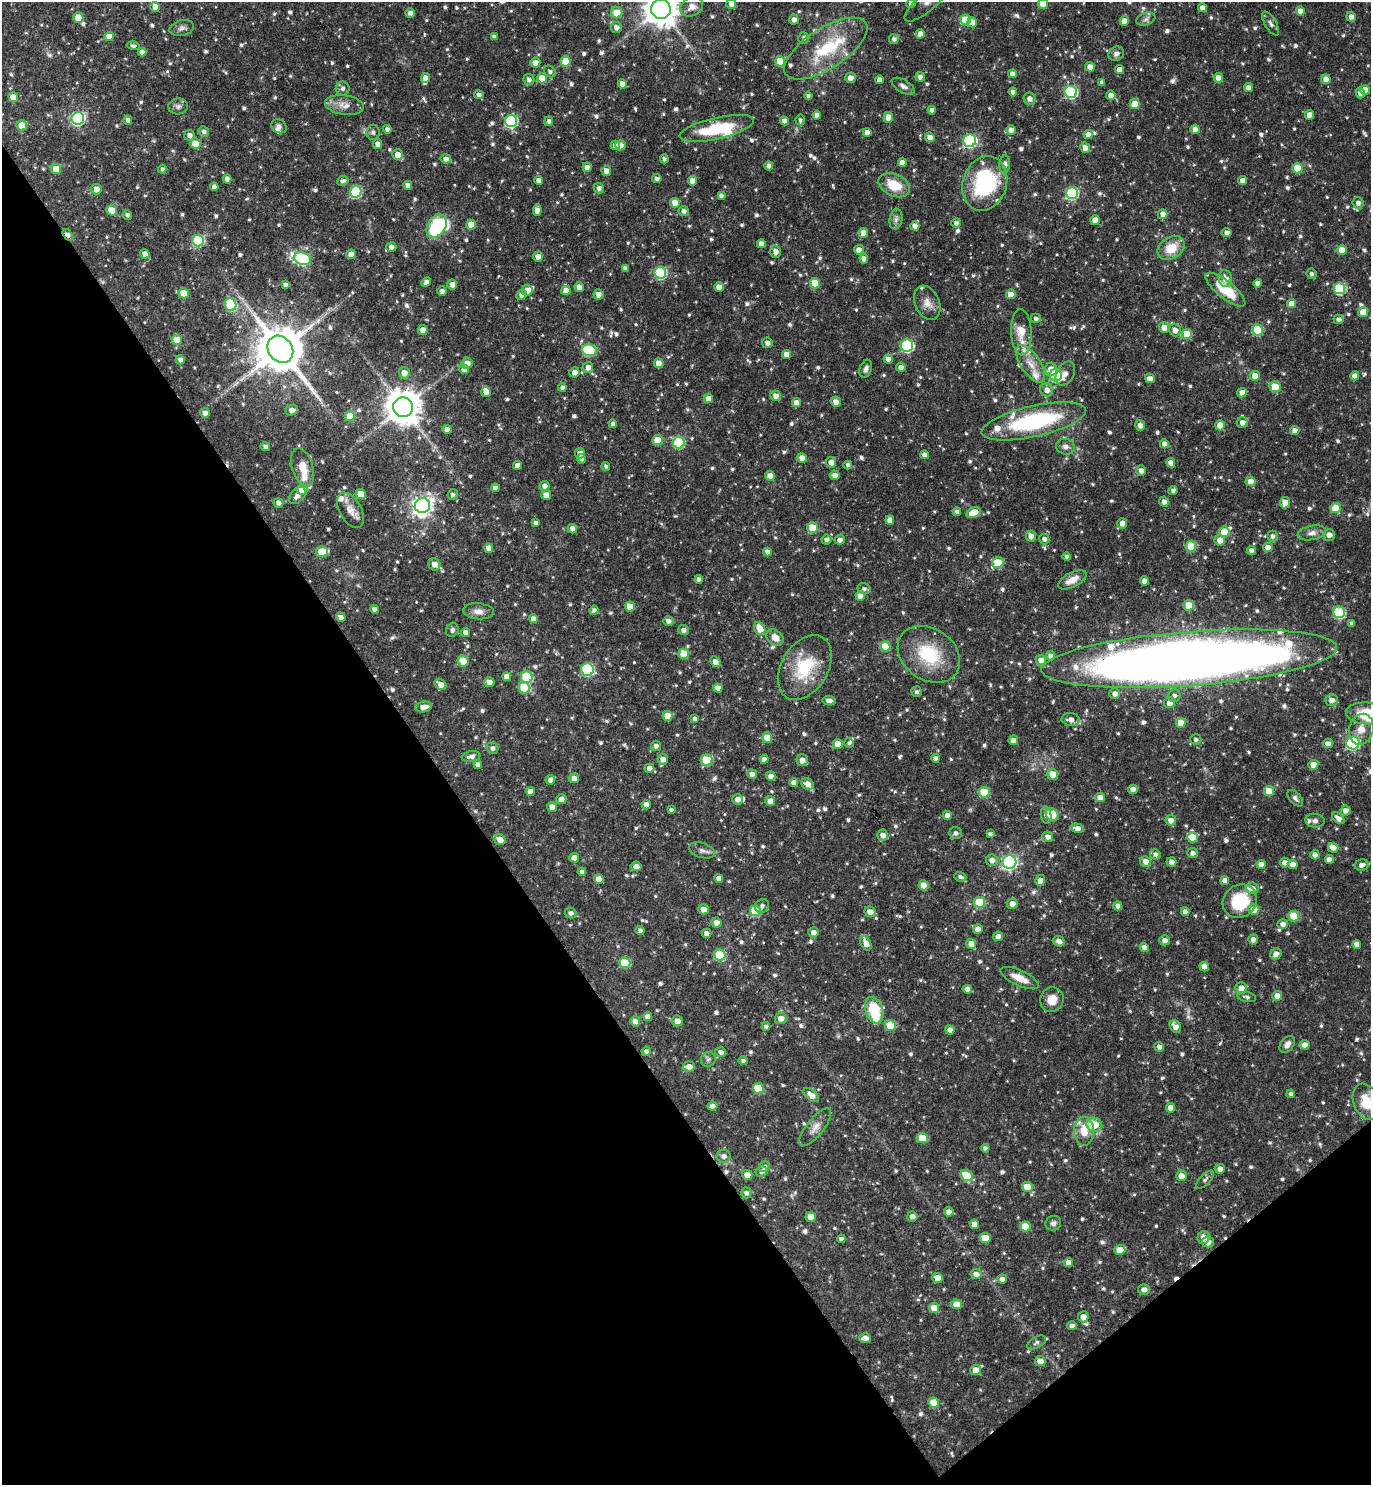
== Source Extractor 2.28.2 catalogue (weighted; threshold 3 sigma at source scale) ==
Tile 14 of 4 x 4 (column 2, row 4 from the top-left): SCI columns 1670-3038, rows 3-1485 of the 5936 x 5941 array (HDU 1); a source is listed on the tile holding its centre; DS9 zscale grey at full resolution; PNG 1373 x 1487 px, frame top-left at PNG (2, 2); each listed source drawn as its Kron ellipse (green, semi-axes under 4 px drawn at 4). Shown black and unused: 35% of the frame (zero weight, under 3 of 4 exposures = <1% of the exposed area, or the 3 px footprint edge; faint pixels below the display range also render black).
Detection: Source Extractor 2.28.2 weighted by HDU 2 'WHT'; one run over the whole footprint, this tile lists its part. Background 0.119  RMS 0.0042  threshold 0.0188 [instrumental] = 3 sigma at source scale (4.5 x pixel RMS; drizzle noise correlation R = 1.50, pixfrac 1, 0.05/0.05 arcsec/px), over >= 5 px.
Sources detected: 978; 1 too faint to see at this stretch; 3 inside a brighter object's white glare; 2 cosmic-ray / hot-pixel residue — neither listed nor drawn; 30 inside a brighter listed object's ellipse — not listed separately; of the other 942, all 500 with FLUX_AUTO >= 1.13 (the completeness limit of this list) listed and drawn (442 fainter detections not listed), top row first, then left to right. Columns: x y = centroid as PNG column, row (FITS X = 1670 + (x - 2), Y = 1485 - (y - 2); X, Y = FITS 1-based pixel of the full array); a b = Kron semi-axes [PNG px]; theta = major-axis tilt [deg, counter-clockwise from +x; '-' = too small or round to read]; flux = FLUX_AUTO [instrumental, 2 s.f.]
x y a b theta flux
927 2 28 9 40 4.9
731 4 5 5 - 2.6
911 4 4 4 - 2
1043 4 5 5 - 8.7
155 7 5 4 - 3.7
692 7 12 9 27 3.1
1202 8 4 4 - 3
661 9 10 9 - 880
1300 11 4 4 - 4
410 13 4 4 - 1.8
617 13 6 5 - 7.1
1351 17 5 4 - 2.7
78 18 5 5 - 8.6
1146 19 10 6 20 1.5
794 20 5 4 - 2.2
965 20 5 5 - 13
1124 21 5 4 - 2.9
972 22 5 5 - 4.2
1271 24 13 6 -59 1.5
616 27 5 5 - 2.2
182 28 12 7 15 1.9
920 34 4 4 - 3.3
109 36 5 4 - 5.2
494 37 4 4 - 1.7
804 38 5 5 - 1.4
894 39 5 5 - 1.5
133 46 7 4 -12 1.2
826 48 48 20 33 26
142 52 4 4 - 2.3
1116 54 8 7 - 1.7
566 61 5 5 - 12
780 61 5 5 - 8
535 63 5 5 - 2.8
1090 67 5 4 - 3.3
1119 70 4 4 - 2.9
550 71 6 5 - 1.4
1012 74 4 4 - 2.3
920 77 4 4 - 1.9
426 78 5 4 - 3.2
542 78 5 5 - 7.1
850 78 5 5 - 2.7
1218 78 5 4 - 3
529 79 6 5 - 1.7
1326 79 4 4 - 4.2
879 80 4 4 - 2.6
1102 82 4 4 - 1.5
622 84 4 4 - 3.7
903 86 13 6 -30 1.9
343 88 7 7 - 1.4
1248 88 4 4 - 2.6
1365 90 5 5 - 4.6
1013 92 4 4 - 2
1071 92 6 6 - 48
1360 93 5 4 - 2.2
479 95 4 4 - 1.4
1111 95 4 4 - 2.7
808 96 4 4 - 1.3
13 97 5 5 - 5.7
1030 99 6 6 - 2
1135 104 5 5 - 6.6
344 105 19 9 -7 4.4
178 106 10 8 2 1.6
932 110 4 4 - 1.9
817 115 4 4 - 2.2
1309 115 5 4 - 4
888 117 5 5 - 3.9
78 118 6 6 - 64
128 120 4 4 - 2.3
800 120 5 5 - 1.2
511 121 6 6 - 47
549 121 5 4 - 1.2
784 121 4 4 - 2.3
22 125 5 5 - 7.3
279 126 8 6 -31 1.4
717 128 38 10 13 21
387 129 4 4 - 1.6
1195 129 4 4 - 3.4
1011 130 5 4 - 2.8
204 132 5 5 - 1.2
373 132 7 6 - 1.1
867 132 4 4 - 2.7
189 135 5 5 - 2.3
1088 135 4 4 - 2.8
930 137 5 4 - 2.7
970 141 6 6 - 63
195 144 5 5 - 9.1
378 144 5 4 - 2.4
615 145 4 4 - 2.3
620 145 5 5 - 2.6
1085 148 5 5 - 3.2
398 155 5 5 - 4.2
446 159 5 4 - 2.2
664 159 4 4 - 1.3
902 162 4 4 - 2.7
1005 164 9 5 85 2
769 166 4 4 - 1.9
587 167 5 4 - 2.2
1297 168 5 5 - 12
56 169 5 5 - 7.9
162 169 4 4 - 1.2
606 171 5 4 - 2.9
227 179 4 4 - 2.2
657 179 5 4 - 1.6
539 180 4 4 - 2.6
1243 180 4 4 - 2.5
343 181 6 5 - 1.4
692 181 5 4 - 3
985 183 28 22 71 41
408 185 4 4 - 2.9
894 185 16 11 -26 10
214 187 4 4 - 2
599 188 5 5 - 1.8
96 189 5 5 - 4
356 192 6 6 - 40
1072 193 6 6 - 48
721 196 4 4 - 1.5
675 203 5 4 - 5.7
1358 203 5 5 - 2
112 210 5 5 - 8.9
537 210 5 4 - 3.2
684 211 5 5 - 1.7
1163 214 5 4 - 2.9
127 215 5 4 - 1.3
896 219 10 6 80 1.6
1095 220 5 4 - 3.3
956 223 5 4 - 1.5
471 225 5 5 - 4.5
437 226 12 9 57 31
915 226 4 4 - 3.1
863 233 5 4 - 4.1
1227 233 5 4 - 1.7
68 235 6 4 -54 2.7
198 241 6 5 - 34
761 244 4 4 - 3.1
391 247 5 5 - 2.1
1171 248 14 10 34 8.8
859 250 5 4 - 2.6
1342 250 5 4 - 6.2
776 252 6 5 - 2.2
145 254 5 4 - 2.9
351 254 5 4 - 3.8
538 257 5 5 - 3.3
302 259 9 6 -17 45
864 259 5 4 - 2.5
625 268 4 4 - 1.5
660 273 6 6 - 41
1311 274 5 5 - 1.3
1225 278 8 6 -80 2.7
426 282 5 4 - 1.8
815 283 5 5 - 11
1257 283 4 4 - 2.2
285 285 4 4 - 1.7
452 285 5 5 - 3
579 287 5 4 - 2.8
719 287 4 4 - 3.2
1340 288 5 5 - 27
527 290 5 5 - 3.4
566 290 4 4 - 3.7
1225 290 25 8 -39 14
442 291 5 4 - 1.7
184 293 5 5 - 9
598 294 5 5 - 2.5
1011 294 5 4 - 5.3
522 295 5 4 - 2.6
927 303 18 12 -67 4.1
230 304 6 6 - 20
1291 304 4 4 - 4.4
1363 312 5 5 - 7.3
1036 319 5 5 - 1.3
1339 319 5 4 - 1.3
1164 327 5 5 - 3.7
423 330 5 4 - 3.3
1175 330 6 5 - 2.8
1257 330 5 5 - 20
1021 332 23 10 -88 8.9
1187 334 5 5 - 9.9
177 340 5 5 - 8.3
767 343 5 5 - 2
907 346 6 6 - 50
280 349 14 12 -51 2100
589 350 7 5 -15 33
787 354 4 4 - 3.7
888 359 4 4 - 3.2
180 360 5 4 - 1.9
467 363 5 5 - 2.9
659 363 5 4 - 4.7
1031 364 22 9 -56 5.8
588 367 5 5 - 2.3
901 367 4 4 - 2.1
464 369 5 5 - 3
866 369 9 6 71 1.5
1051 369 6 6 - 3.6
574 372 5 5 - 2.4
404 373 5 5 - 3.3
1065 374 13 8 60 2.4
1056 375 6 6 - 44
1255 376 5 5 - 4.8
1355 376 4 4 - 2.7
1150 378 5 4 - 2.2
562 387 4 4 - 1.6
1275 387 6 5 - 9.2
1047 390 7 6 - 3
486 392 5 5 - 2.7
1242 393 5 4 - 3
775 396 5 5 - 2.4
708 398 5 4 - 3.2
836 402 5 5 - 2.6
796 403 4 4 - 3.6
403 407 10 9 - 990
291 410 6 5 - 2.5
205 413 5 5 - 2.3
350 416 5 5 - 13
1034 421 53 15 13 49
1242 423 5 5 - 2.7
613 424 4 4 - 1.3
1140 425 5 5 - 2.5
1220 425 5 5 - 4.1
447 429 4 4 - 3.1
1295 430 4 4 - 2.5
657 440 5 5 - 8.8
678 442 6 6 - 30
1164 444 5 4 - 2.4
265 447 5 4 - 1.6
1065 447 9 8 - 2
580 453 5 5 - 3.1
925 455 4 4 - 3.2
802 458 5 4 - 4.1
581 459 5 4 - 1.2
831 462 5 5 - 2.4
1171 463 5 4 - 3.4
518 465 4 4 - 3
848 465 4 4 - 1.4
606 466 4 4 - 1.2
303 467 20 10 -73 6.1
1141 471 5 5 - 2.3
835 475 5 5 - 2.4
770 476 5 4 - 4.2
1251 481 5 4 - 4.3
544 486 5 5 - 2.3
495 488 4 4 - 2.4
302 490 5 5 - 8.3
1173 491 5 4 - 1.3
361 494 5 5 - 7
297 495 10 6 46 2
453 495 5 5 - 1.2
546 495 5 4 - 4.1
1164 502 5 4 - 2
278 503 5 4 - 2
1285 503 6 5 - 4.5
422 506 7 7 - 250
1336 508 5 5 - 12
351 510 19 10 -60 4.3
957 512 4 4 - 1.5
974 513 7 5 26 9
890 520 4 4 - 3.1
536 523 4 4 - 1.9
1122 523 5 5 - 2.7
813 528 5 5 - 12
572 529 5 4 - 2.7
1224 532 5 5 - 9.9
1312 533 14 7 11 2.6
1329 535 6 5 - 2.6
1031 536 5 5 - 3
1272 536 5 5 - 1.6
826 539 5 5 - 1.8
1044 539 5 5 - 1.5
840 540 5 4 - 2.1
1220 540 5 5 - 4.2
1191 546 5 5 - 14
489 548 5 4 - 3.8
1268 548 4 4 - 4.2
1251 550 4 4 - 2
322 552 6 5 - 14
767 552 4 4 - 2.5
1066 557 4 4 - 1.2
998 563 6 5 - 16
434 564 6 5 - 3.5
699 579 4 4 - 2
1072 580 15 7 28 4.7
1144 581 4 4 - 2.9
864 589 6 5 - 1.2
860 596 5 4 - 3.4
1189 605 5 5 - 9.7
630 607 5 5 - 6.2
374 609 4 4 - 2.2
594 610 4 4 - 1.4
478 611 15 8 -5 2.9
1339 612 6 5 - 33
341 617 5 4 - 2.2
533 619 4 4 - 2.7
668 621 5 4 - 2.1
1352 623 4 4 - 1.4
760 628 7 5 -62 6.5
452 630 7 6 - 1.3
683 630 5 5 - 2.1
466 633 5 4 - 2.3
775 637 9 7 -38 4
885 646 5 5 - 11
684 654 5 5 - 10
929 654 33 25 -34 22
1050 656 5 4 - 1.7
1189 659 148 27 4 790
1041 660 5 5 - 3.3
463 661 5 5 - 7
715 662 6 4 -44 2.9
805 667 35 23 59 21
587 670 6 6 - 45
507 677 4 4 - 2.8
527 677 6 6 - 26
489 682 5 5 - 3.1
440 684 6 5 - 3.3
524 688 6 5 - 16
718 688 5 4 - 3.3
917 692 5 5 - 1.2
1115 694 5 5 - 2.3
1174 696 6 6 - 1.5
829 700 6 4 -6 2.1
1332 700 6 6 - 2.6
1169 703 5 5 - 3.1
424 707 8 5 9 3.2
1367 714 21 11 -5 12
667 716 5 5 - 7.6
695 719 4 4 - 2.1
1071 720 9 6 -3 2.7
1181 723 5 5 - 7.7
1361 729 16 12 76 5.2
767 738 5 5 - 6.3
1196 739 5 5 - 1.1
1013 740 5 4 - 2.3
849 743 5 5 - 1.2
1328 743 5 4 - 2.2
1353 743 6 6 - 62
838 744 5 5 - 5.7
656 746 5 5 - 1.6
492 748 6 5 - 1.9
471 757 9 5 9 2.1
935 758 4 4 - 2
663 759 5 5 - 2.6
764 759 4 4 - 2.4
707 760 6 5 - 18
802 760 5 5 - 2.6
478 765 4 4 - 2.1
1313 765 5 5 - 4.1
649 768 5 4 - 2
752 774 5 4 - 1.9
1053 774 5 5 - 7.4
771 776 5 4 - 2.7
574 778 5 5 - 2.8
550 780 5 5 - 3
794 783 4 4 - 3.2
808 784 6 5 - 2.9
1133 789 5 4 - 2.7
530 791 4 4 - 3.4
1269 791 5 5 - 6.3
984 792 5 5 - 19
1100 798 5 4 - 4.2
1295 798 10 5 -48 1.3
561 799 5 5 - 3
737 799 5 5 - 2.6
770 801 5 5 - 3.6
646 805 4 4 - 2.9
552 807 5 5 - 3.9
671 810 4 3 - 1.1
1345 811 5 5 - 2.5
947 815 4 4 - 2.4
1046 815 8 5 -82 2.2
1052 815 7 5 -41 12
1338 818 7 4 -40 2.7
1171 820 5 5 - 3.3
1315 821 10 7 -5 1.7
1077 828 7 4 -13 2.4
956 833 6 6 - 1.2
990 834 4 4 - 1.3
883 835 5 5 - 2.6
1048 837 5 5 - 2.7
1193 837 5 5 - 7.8
500 840 6 5 - 4
1333 848 5 5 - 2.9
702 850 13 7 -17 2
1193 853 5 5 - 1.7
1155 854 5 5 - 1.6
1315 855 4 4 - 2.2
574 858 5 4 - 3.5
1329 859 4 4 - 2.7
992 860 6 6 - 2.3
1009 862 7 7 - 100
1145 862 5 5 - 2.8
1172 862 5 4 - 2.2
1285 863 5 5 - 2.5
1261 864 4 4 - 3.1
1293 864 5 4 - 3
1362 865 7 5 14 2.4
636 866 5 5 - 2.5
582 872 4 4 - 1.9
960 877 6 4 -21 1.4
719 878 4 4 - 2.6
599 879 5 4 - 3.7
1040 880 5 5 - 3.1
1225 881 4 4 - 2.5
924 885 5 5 - 5.9
1252 888 6 6 - 2.8
1240 901 18 16 40 19
980 902 5 5 - 20
1012 904 5 5 - 3.1
762 906 7 6 - 1.3
1118 906 4 4 - 2.1
703 909 5 5 - 3.2
1254 909 5 5 - 4.9
755 911 5 5 - 20
870 912 5 5 - 3.3
1185 912 4 4 - 2.1
571 913 6 5 - 1.7
1294 916 5 5 - 15
716 923 5 5 - 2.8
1283 924 5 5 - 2
978 929 5 4 - 2.5
640 930 4 4 - 1.6
813 932 5 5 - 2.4
707 933 5 4 - 2.5
998 936 5 4 - 2.7
1253 939 5 5 - 2
1165 940 5 5 - 2.2
1059 941 6 5 - 1.9
866 944 7 5 -60 3.7
971 944 5 4 - 4.4
1357 944 4 4 - 2.7
1144 947 4 4 - 2.2
1276 954 6 5 - 2.5
720 955 6 5 - 23
625 963 5 5 - 19
1204 967 5 4 - 3.5
1020 978 21 7 -25 5.7
1241 988 6 5 - 3.2
967 989 5 4 - 2.7
1277 996 5 5 - 4.2
1247 997 9 5 -12 1.1
1052 1000 12 11 - 5.2
874 1010 13 8 -71 17
648 1017 4 4 - 2.8
781 1018 6 5 - 3.4
635 1021 5 5 - 2.8
677 1021 5 5 - 3
766 1026 4 4 - 1.1
890 1026 5 5 - 14
1175 1027 7 5 -54 3.1
950 1030 4 4 - 2.7
1287 1044 9 6 51 2.2
1305 1045 5 4 - 2.7
1159 1047 5 4 - 2.4
646 1051 4 4 - 1.3
721 1052 5 5 - 1.7
708 1059 7 7 - 1.3
743 1061 5 4 - 1.2
689 1067 6 5 - 3.7
758 1088 5 5 - 12
1291 1094 4 4 - 1.3
811 1095 9 5 -39 3.9
1366 1102 19 12 -69 9.7
712 1106 5 4 - 1.8
1171 1108 5 4 - 3
1094 1125 8 7 - 9.2
815 1127 23 8 52 3.9
1084 1131 14 10 -90 7.6
922 1138 5 5 - 9.7
985 1148 4 4 - 1.3
724 1156 7 6 - 2
764 1167 6 5 - 1.7
1220 1169 5 4 - 2.7
762 1171 6 5 - 1.8
747 1175 5 5 - 3.5
966 1176 6 5 - 13
1181 1176 5 5 - 3.6
1205 1180 11 5 46 1.3
1027 1187 5 5 - 8.6
746 1193 5 5 - 1.5
949 1212 4 4 - 2.6
912 1216 5 5 - 2
811 1217 5 5 - 4.7
1053 1223 8 7 - 1.5
974 1224 5 4 - 3.6
1025 1226 5 5 - 9.4
1203 1237 6 6 - 3.2
985 1238 5 5 - 8.1
841 1239 4 4 - 1.5
1208 1242 6 5 - 2.9
1120 1250 5 5 - 7.6
1068 1263 5 4 - 3.1
976 1274 5 5 - 3.1
938 1278 5 5 - 4.8
1002 1279 5 4 - 2.3
1144 1290 6 5 - 2.3
956 1304 5 5 - 6.8
934 1308 5 5 - 4.8
1083 1317 5 5 - 3.2
1072 1326 5 4 - 2.1
865 1338 6 5 - 2.6
1037 1342 10 5 30 1.2
1040 1361 5 5 - 4.1
976 1370 5 5 - 4.6
934 1402 5 5 - 8.9
Overlapping masked pixels (flux is a lower limit): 3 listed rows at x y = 68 235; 1189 659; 1208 1242
Isophote crosses this tile's border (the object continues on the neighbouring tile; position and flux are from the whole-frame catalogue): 8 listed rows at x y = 927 2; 731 4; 911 4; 1043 4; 661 9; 1189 659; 1367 714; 1366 1102